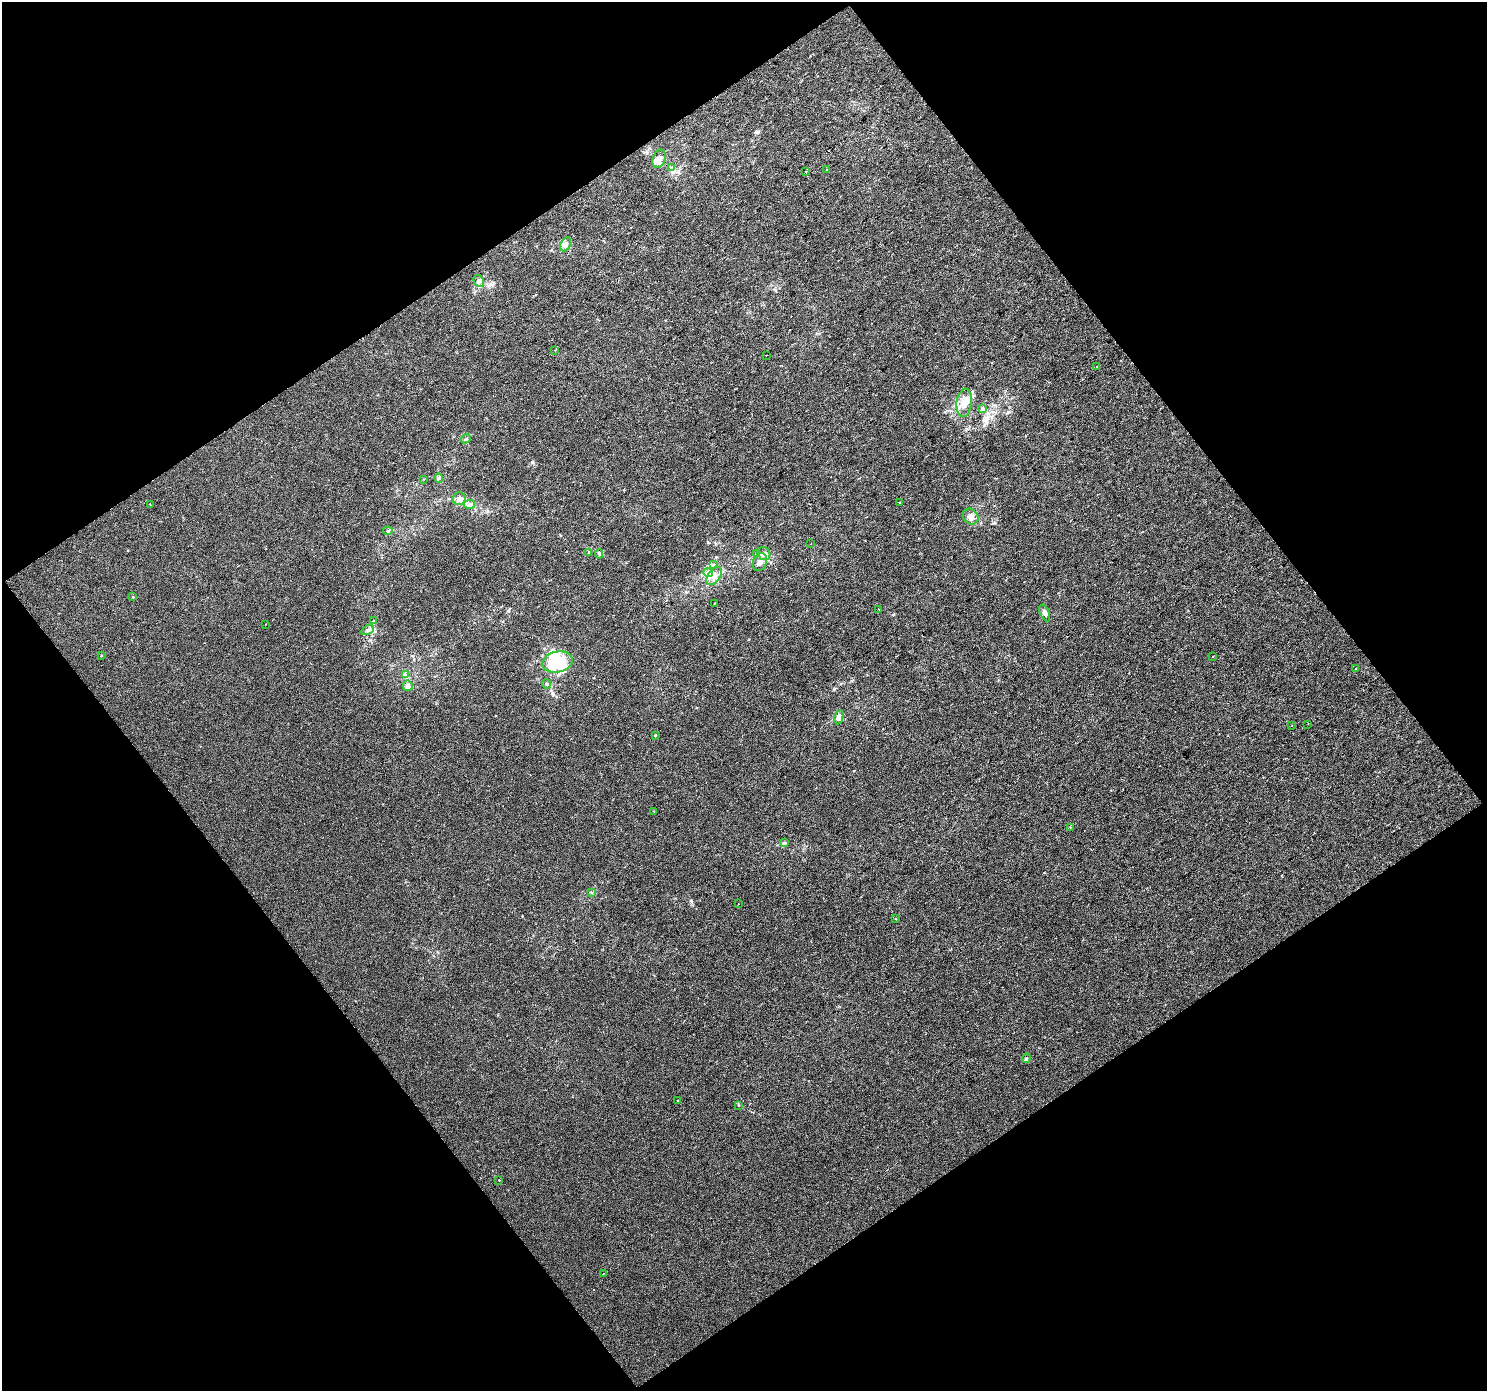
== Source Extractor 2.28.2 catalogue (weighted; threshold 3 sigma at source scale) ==
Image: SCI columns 1-2969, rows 73-2849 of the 2969 x 2940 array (HDU 1 of 3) = the unmasked area's bounding box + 8 px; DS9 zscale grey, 2 x 2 block average (1 PNG px = mean of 2 x 2 image px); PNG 1489 x 1393 px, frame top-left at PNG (2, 2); each listed source drawn as its Kron ellipse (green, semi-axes under 4 px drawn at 4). Shown black and unused: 49% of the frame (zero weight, under 2 of 3 exposures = <1% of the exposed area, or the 3 px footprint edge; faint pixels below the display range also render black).
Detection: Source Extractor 2.28.2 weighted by HDU 2 'WHT'. Background 7.01e-05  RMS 0.0041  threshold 0.0183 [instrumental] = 3 sigma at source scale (4.5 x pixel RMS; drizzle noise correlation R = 1.50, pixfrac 1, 0.0396/0.0396 arcsec/px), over >= 5 px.
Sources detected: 67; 3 cosmic-ray / hot-pixel residue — neither listed nor drawn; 6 inside a brighter listed object's ellipse — not listed separately; the other 58 listed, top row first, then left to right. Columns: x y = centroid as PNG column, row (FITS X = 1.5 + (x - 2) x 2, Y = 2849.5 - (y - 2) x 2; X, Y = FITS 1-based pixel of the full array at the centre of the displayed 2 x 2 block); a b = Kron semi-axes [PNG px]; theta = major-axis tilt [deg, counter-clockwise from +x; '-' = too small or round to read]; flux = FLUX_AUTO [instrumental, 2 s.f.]
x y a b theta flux
659 159 9 6 69 5.9
672 167 3 3 - 0.82
827 170 2 2 - 1.6
805 172 2 2 - 0.41
566 244 7 5 64 4.7
479 281 6 5 - 2.9
554 350 2 2 - 0.65
766 355 2 2 - 0.37
1097 366 2 2 - 2.4
964 403 14 7 83 9.4
982 409 4 4 - 1.7
466 439 5 2 - 1.1
439 478 4 4 - 1.6
423 479 2 2 - 1.1
459 498 7 6 - 4.8
899 502 2 2 - 0.81
150 504 2 2 - 0.91
469 504 6 3 4 2.1
971 517 8 7 - 5.1
388 531 5 3 - 1.1
811 544 2 2 - 0.39
589 552 3 2 - 0.73
756 553 3 2 - 0.77
764 553 7 6 - 4.7
599 554 5 2 - 1.1
760 562 9 6 69 5
713 565 3 3 - 1.1
708 573 5 4 - 2.7
714 576 10 6 55 6.5
133 597 2 2 - 0.84
714 603 2 2 - 1.6
879 609 2 2 - 1
1045 613 9 4 -67 3.5
373 621 4 3 - 0.9
265 625 2 2 - 0.53
368 630 7 4 28 2.8
101 655 2 2 - 0.48
1213 656 2 2 - 0.63
557 662 15 10 11 54
1356 669 2 2 - 6.7
405 674 3 3 - 1.1
546 684 5 3 - 1.5
408 686 5 4 - 3.9
839 717 7 4 77 3.7
1308 724 2 2 - 0.57
1292 726 2 2 - 1
655 735 3 2 - 1.2
654 811 2 2 - 0.58
1070 827 2 2 - 0.62
785 843 3 3 - 0.97
591 893 3 3 - 0.81
738 904 2 2 - 0.88
895 919 3 2 - 0.43
1026 1058 4 3 - 1.2
677 1101 2 2 - 1.1
738 1105 4 2 - 0.69
499 1180 2 2 - 0.58
603 1273 2 2 - 1.4
Diffuse or blended objects may show on this block-average render without a row.